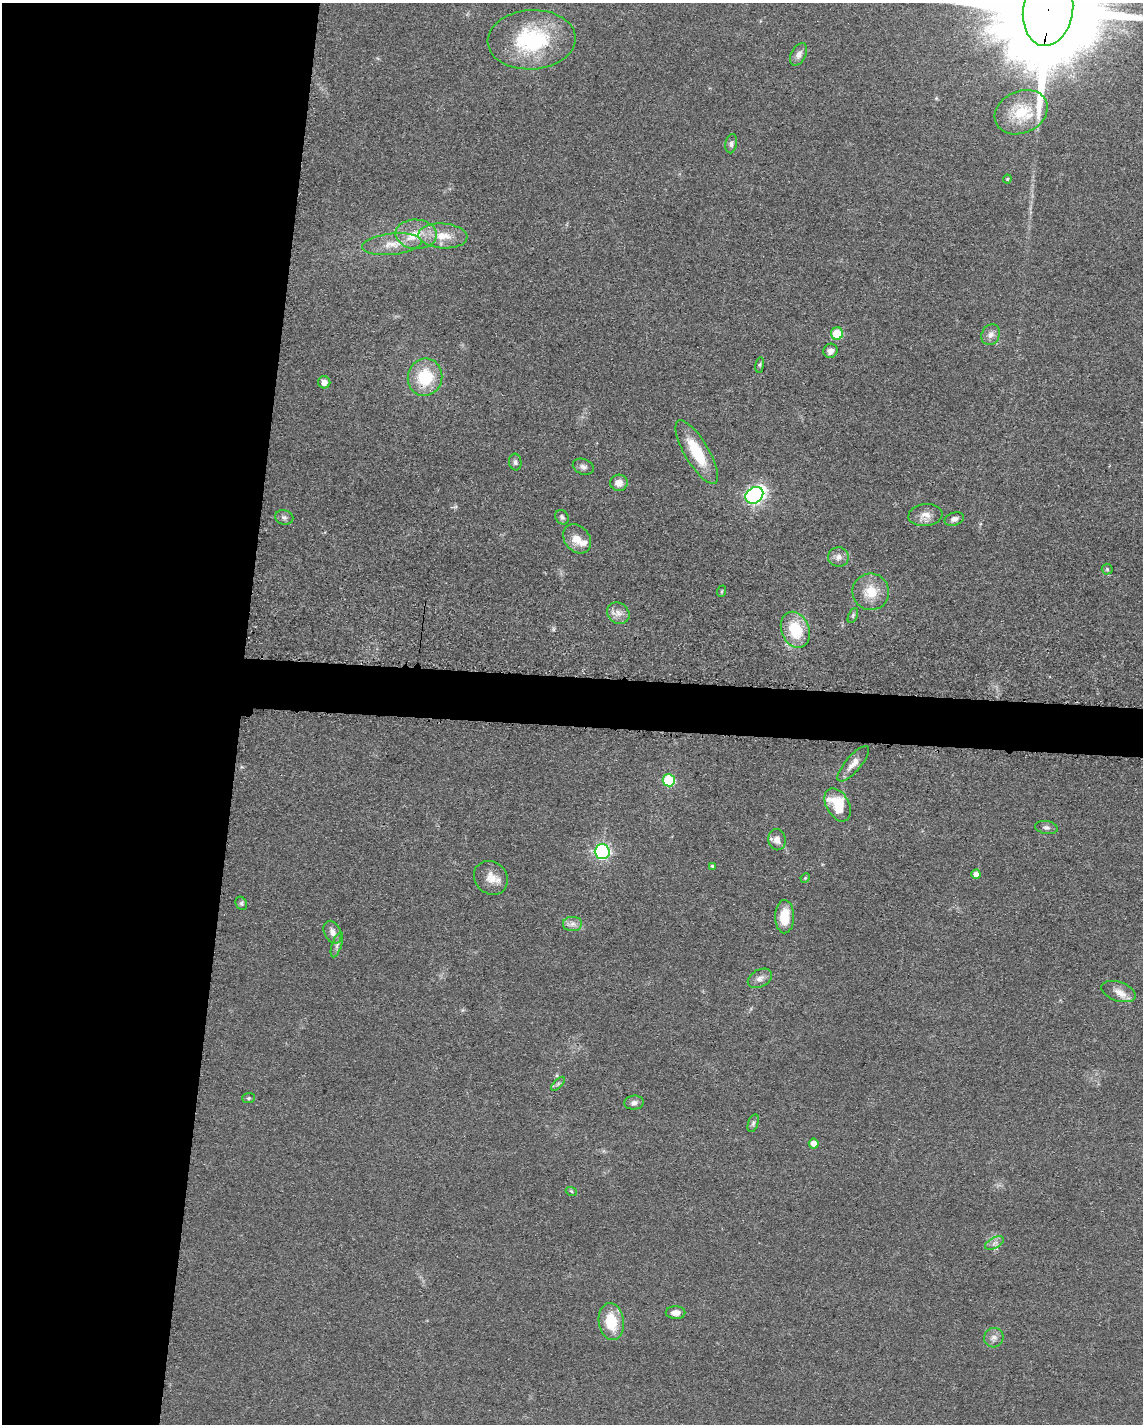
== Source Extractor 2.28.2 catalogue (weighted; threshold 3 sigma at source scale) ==
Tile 5 of 4 x 3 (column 1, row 2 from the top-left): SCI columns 15-1155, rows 1649-3070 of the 4592 x 4657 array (HDU 1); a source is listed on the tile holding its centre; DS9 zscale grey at full resolution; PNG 1145 x 1426 px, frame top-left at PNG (2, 3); each listed source drawn as its Kron ellipse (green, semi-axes under 4 px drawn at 4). Shown black and unused: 24% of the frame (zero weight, under 3 of 5 exposures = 4% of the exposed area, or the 3 px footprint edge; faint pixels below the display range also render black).
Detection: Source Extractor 2.28.2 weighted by HDU 2 'WHT'; one run over the whole footprint, this tile lists its part. Background 0.0476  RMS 0.0056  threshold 0.0253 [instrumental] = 3 sigma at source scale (4.5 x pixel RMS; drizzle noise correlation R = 1.50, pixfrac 1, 0.05/0.05 arcsec/px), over >= 5 px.
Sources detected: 60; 1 inside a brighter listed object's ellipse — not listed separately; the other 59 listed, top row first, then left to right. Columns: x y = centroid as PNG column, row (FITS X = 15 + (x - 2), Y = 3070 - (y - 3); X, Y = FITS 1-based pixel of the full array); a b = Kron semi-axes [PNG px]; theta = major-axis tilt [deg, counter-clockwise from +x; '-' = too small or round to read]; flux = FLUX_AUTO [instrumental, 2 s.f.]
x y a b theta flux
1048 10 36 25 82 24000
532 40 44 29 4 53
799 54 12 7 62 2.8
1021 112 27 21 25 21
731 144 10 6 81 1.7
1007 179 4 4 - 0.61
416 234 21 14 -3 13
443 236 24 12 -4 12
392 244 30 10 6 11
837 334 6 6 - 18
991 335 11 9 62 3.2
830 351 7 7 - 3.3
760 365 8 4 82 0.92
425 377 19 17 72 25
324 382 6 6 - 3.8
697 452 36 12 -59 23
515 462 8 6 -84 1.5
583 467 11 7 -21 2.3
619 483 9 8 - 4.4
754 495 9 7 36 160
925 515 17 11 6 5.2
284 517 9 7 -11 1.8
562 517 8 6 -53 1.5
954 519 10 6 17 2.6
577 539 16 12 -50 7.4
838 557 10 9 - 3.4
1107 569 5 5 - 0.94
722 591 6 3 71 0.67
871 592 18 18 - 12
618 613 12 10 -41 4.2
853 615 8 4 64 0.88
795 630 19 13 -68 21
853 764 22 7 49 5.5
669 780 6 6 - 40
838 805 18 11 -61 22
1046 827 11 6 -9 2
777 840 11 8 -80 4.3
602 851 7 7 - 120
712 866 4 4 - 0.91
976 874 4 4 - 3.9
491 878 18 15 -45 7.6
805 878 5 4 - 0.61
241 903 7 5 -61 1.1
785 917 16 9 89 13
572 924 9 7 1 2.8
332 932 12 8 -66 3.5
337 945 13 5 72 1.9
760 978 13 8 28 3.4
1119 991 18 9 -18 5.3
558 1084 9 3 45 1.1
249 1098 6 5 - 0.97
634 1103 10 7 6 2.4
753 1123 9 5 71 1.3
814 1144 5 5 - 5
571 1191 6 3 -19 0.68
994 1243 10 5 27 2.2
675 1313 10 6 -1 3.2
611 1321 18 12 -82 17
994 1338 10 9 - 3
Overlapping masked pixels (flux is a lower limit): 1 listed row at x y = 1048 10
Isophote crosses this tile's border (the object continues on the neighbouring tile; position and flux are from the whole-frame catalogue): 1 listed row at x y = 1048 10